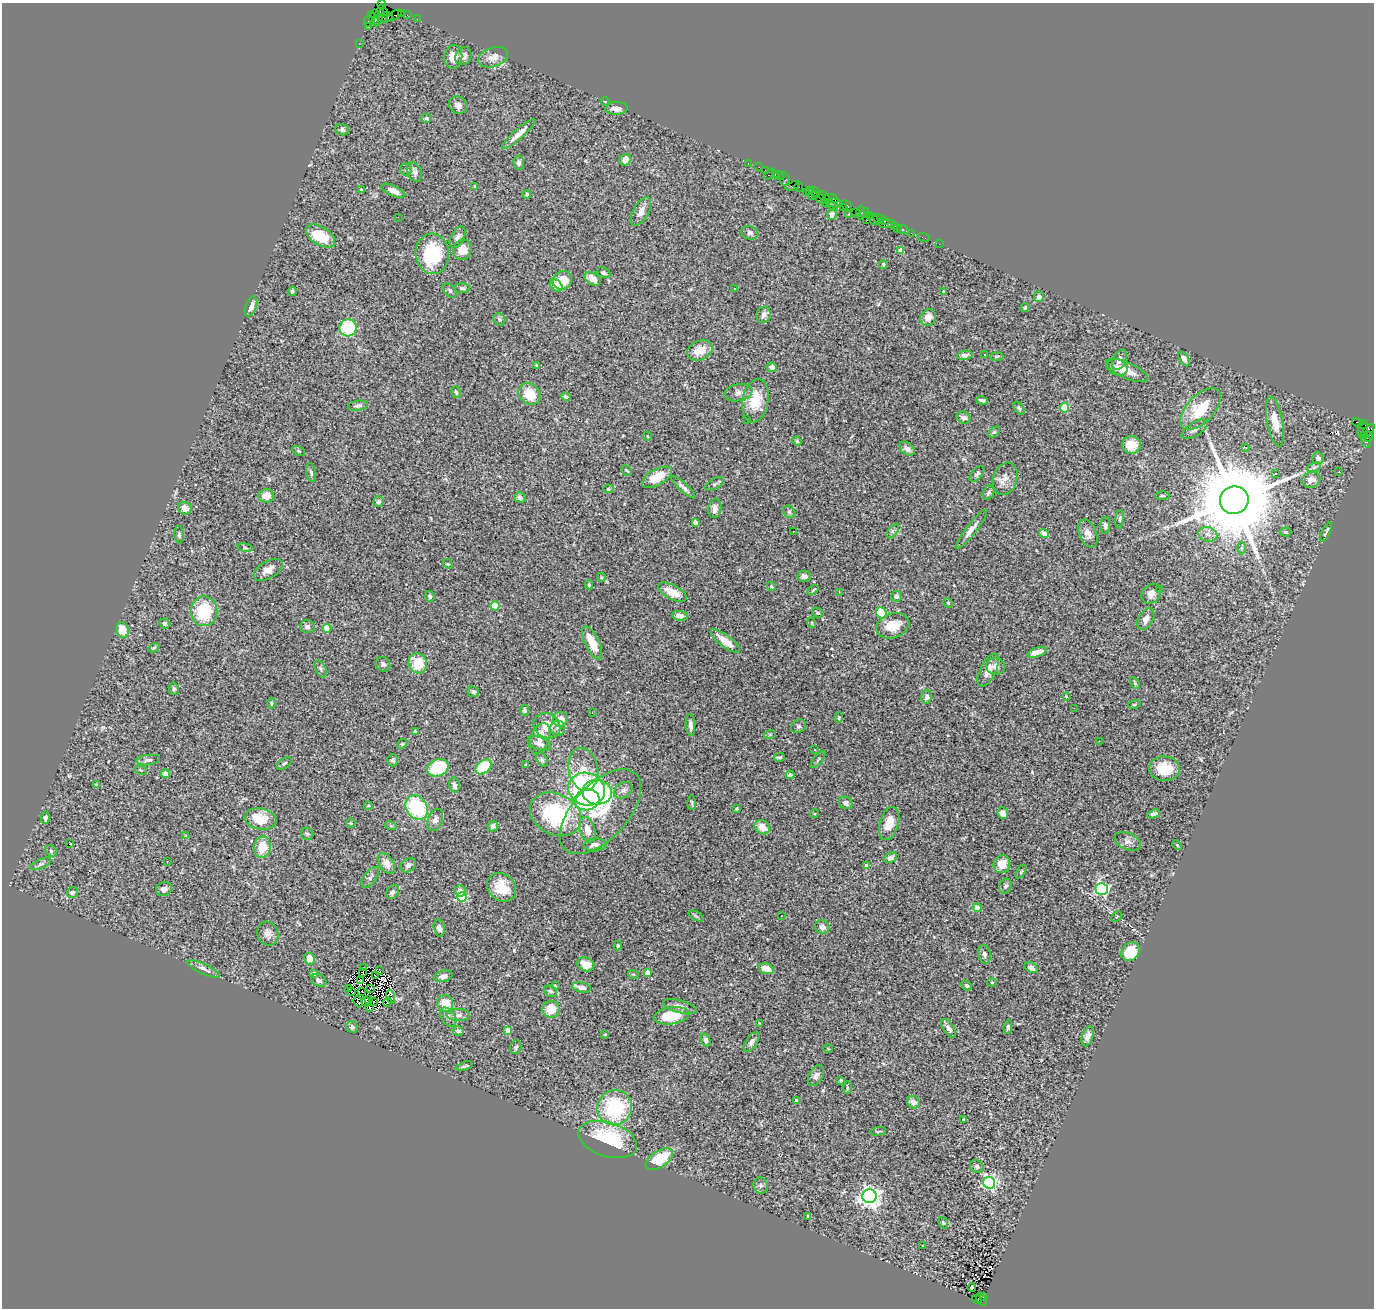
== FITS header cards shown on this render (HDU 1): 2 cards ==
NAXIS1  =                 1372
NAXIS2  =                 1306

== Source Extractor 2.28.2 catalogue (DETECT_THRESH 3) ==
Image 1372 x 1306 px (HDU 1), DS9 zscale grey, 1 PNG px = 1 image px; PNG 1376 x 1310 px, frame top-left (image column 1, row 1306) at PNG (2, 3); each listed source drawn as its Kron ellipse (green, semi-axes under 4 px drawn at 4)
Background 2.48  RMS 0.082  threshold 0.245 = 3 sigma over >= 5 px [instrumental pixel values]
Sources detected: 374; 4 with non-positive FLUX_AUTO (blend fragments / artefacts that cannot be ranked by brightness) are neither listed nor drawn; the other 370 listed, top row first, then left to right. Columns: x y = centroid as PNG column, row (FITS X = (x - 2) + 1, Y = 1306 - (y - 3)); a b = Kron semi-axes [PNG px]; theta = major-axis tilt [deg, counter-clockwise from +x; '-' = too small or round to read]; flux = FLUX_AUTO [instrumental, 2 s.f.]
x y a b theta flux
382 5 4 3 - 66
383 12 4 3 - 240
401 13 2 2 - 90
375 14 3 3 - 87
379 15 11 3 75 830
394 15 8 2 31 180
407 15 2 2 - 35
386 17 7 5 14 800
374 19 8 2 -58 390
417 19 2 2 - 57
368 21 5 3 - 170
368 26 2 2 - 89
359 44 2 2 - 44
463 56 9 7 59 34
453 57 12 9 83 59
493 57 15 9 19 45
605 101 4 3 - 3.7
458 105 9 8 - 35
616 108 11 6 3 36
426 118 5 4 - 7.7
342 130 7 5 -20 14
519 134 22 5 41 49
625 160 6 5 - 39
519 163 7 5 -86 17
748 163 2 2 - 44
759 167 2 2 - 38
406 169 6 6 - 12
766 170 3 2 - 110
414 172 10 7 -66 21
770 174 6 3 47 520
775 174 3 2 - 140
779 176 5 2 - 49
785 179 6 5 - 200
475 186 4 2 - 5
793 186 7 3 22 240
799 187 4 2 - 81
361 189 3 3 - 5.1
393 191 13 5 -25 42
810 191 3 3 - 150
806 192 4 3 - 89
814 192 6 4 -43 410
527 194 4 4 - 7.1
813 196 4 3 - 240
824 196 6 4 -29 460
819 198 8 3 -39 310
832 199 7 3 -21 430
825 203 3 2 - 100
834 203 6 4 -2 570
847 205 6 3 -41 460
832 206 6 3 -36 730
843 207 4 3 - 270
641 211 16 7 61 35
855 212 2 2 - 160
861 213 7 3 90 260
865 213 5 4 - 130
832 214 5 5 - 20
849 214 2 2 - 40
869 215 3 2 - 99
398 217 2 2 - 72
878 219 5 4 - 590
867 220 2 2 - 82
873 220 6 2 -46 220
884 221 4 3 - 95
887 224 8 3 4 440
895 226 3 2 - 44
897 229 2 2 - 34
903 230 6 3 -22 160
750 233 8 6 -14 16
911 233 2 2 - 75
320 236 16 9 -32 170
458 237 11 6 61 21
924 238 6 2 -19 45
939 244 2 2 - 34
463 250 10 9 - 64
901 251 4 4 - 48
432 254 20 16 -85 340
883 264 4 3 - 6.9
604 273 7 5 -25 12
593 279 9 5 -31 41
562 280 10 9 - 89
556 285 7 5 -41 64
462 288 7 4 -1 10
735 288 3 3 - 17
450 290 8 5 -50 14
292 291 5 3 - 10
944 291 3 2 - 5.2
1039 297 5 5 - 23
251 306 10 5 69 36
1025 308 4 3 - 5.5
764 315 8 7 - 20
928 318 9 7 55 36
499 319 6 5 - 11
348 328 8 8 - 260
700 350 13 9 23 83
985 354 3 3 - 14
965 355 8 4 8 23
997 356 7 3 2 7
1184 359 8 4 -59 20
1119 360 10 6 66 39
537 365 4 3 - 8.3
772 367 5 4 - 25
1117 367 11 8 -20 29
1127 370 23 8 -24 66
456 392 6 3 -74 7.7
738 393 14 8 10 31
530 394 12 9 -44 130
566 397 5 3 - 9.3
982 400 6 3 -17 10
755 401 22 13 80 130
358 406 10 5 8 14
1019 408 7 4 -54 8.3
1065 408 4 4 - 180
1200 409 26 13 47 190
963 418 7 5 -21 23
746 420 3 2 - 12
1275 422 25 8 -79 90
1356 422 5 3 - 680
1363 424 4 2 - 100
1195 429 14 6 33 26
1363 430 7 3 57 1000
994 432 7 4 42 8.3
1367 432 9 4 45 820
1365 435 4 2 - 260
647 436 4 3 - 3.2
1368 437 5 4 - 630
797 441 5 4 - 6.6
1366 441 6 4 -73 410
1131 445 9 9 - 83
1245 447 4 2 - 9.3
907 449 8 5 -36 26
299 451 7 4 -27 7.3
1318 458 6 6 - 20
1314 467 7 4 19 12
627 471 6 3 -48 5.7
1339 472 2 2 - 4
311 473 9 4 -79 15
1275 473 3 3 - 9.4
977 474 9 5 49 13
657 477 16 8 29 120
1005 479 16 12 73 51
1311 480 9 7 20 36
715 484 10 5 28 11
683 487 15 4 -42 22
608 489 5 4 - 6.3
988 493 7 5 63 12
1162 495 7 3 0 7.4
266 496 8 6 5 58
520 497 6 5 - 21
1234 500 14 14 - 87000
378 502 5 5 - 13
185 508 7 6 - 46
715 508 10 6 82 31
789 512 7 5 -46 11
1120 519 9 3 85 8.1
695 523 4 3 - 27
1105 526 8 5 86 13
971 529 24 5 52 41
793 531 2 2 - 5.6
893 531 8 4 53 12
1285 532 6 4 -5 10
1326 532 10 3 65 11
1044 533 5 4 - 41
1088 533 14 8 -67 42
1208 534 9 7 -19 26
179 535 9 5 -85 12
245 548 8 4 -9 8.4
1241 548 6 4 89 9.3
448 564 5 4 - 5.7
268 570 16 8 30 40
804 576 7 5 9 21
601 577 4 3 - 4.6
589 585 4 4 - 9.1
771 586 5 3 - 5.5
1159 589 3 2 - 4.9
813 590 6 3 36 6.1
672 592 15 7 -28 85
839 592 3 2 - 12
1151 594 11 8 51 38
430 596 5 4 - 10
896 596 5 5 - 16
948 603 5 4 - 5.2
495 606 4 4 - 160
204 611 15 13 89 280
817 613 6 4 -35 9.3
881 613 6 5 - 150
680 616 8 5 -8 30
1146 619 12 7 61 33
165 623 5 5 - 12
812 623 5 3 - 4.1
893 626 17 12 20 100
307 627 7 6 - 15
327 628 4 4 - 110
122 630 8 6 -75 99
725 641 18 6 -37 69
592 643 18 7 -64 110
154 648 5 4 - 7
1037 652 10 4 18 50
418 663 10 9 - 140
383 664 8 7 - 16
996 666 9 8 - 26
321 669 9 5 -62 13
988 670 18 8 64 47
1135 683 6 4 -62 7.8
174 689 6 5 - 9.9
473 692 6 5 - 13
1066 696 3 3 - 4.7
927 697 7 5 80 16
271 703 5 3 - 5.3
1134 704 6 4 18 7.4
1074 708 2 2 - 10
525 710 5 4 - 8.6
592 713 3 2 - 5.7
839 718 5 4 - 6.8
560 719 7 7 - 52
690 725 11 4 -86 23
547 726 14 12 -34 110
799 726 8 6 31 12
558 728 7 7 - 18
415 732 3 3 - 7.8
770 734 6 4 19 7.5
540 738 16 9 68 54
1099 741 2 2 - 3
402 744 5 4 - 6.7
539 744 12 6 -19 25
815 750 3 3 - 39
779 757 5 3 - 9.8
542 759 8 5 -64 10
818 759 10 3 50 8.5
148 760 12 5 7 17
393 760 6 5 - 13
284 763 8 4 36 11
526 764 4 3 - 3.8
483 767 9 6 39 240
438 768 11 8 23 320
583 769 22 14 -80 110
1164 769 15 12 -5 130
141 770 6 4 -27 6.8
165 774 4 4 - 45
790 775 4 4 - 21
96 784 4 3 - 5.1
454 785 8 5 -77 18
587 789 18 16 -18 720
623 790 10 7 37 22
597 792 15 12 -6 450
587 800 12 10 8 510
692 803 7 4 -88 8.3
846 803 7 6 - 16
368 806 4 3 - 4.4
417 807 13 10 -55 400
736 809 4 3 - 6
600 812 52 27 47 320
1003 813 6 5 - 43
555 814 27 20 -26 480
814 814 4 3 - 5.4
1153 814 7 4 21 14
45 818 6 4 87 15
261 819 16 10 -10 120
435 820 12 7 66 25
351 823 5 4 - 5.4
889 823 17 9 74 79
391 826 6 3 -18 5.8
493 826 5 5 - 16
762 827 8 6 -35 58
587 830 13 7 -73 58
307 834 6 6 - 11
186 836 4 4 - 5.3
1128 841 14 8 -23 29
69 844 3 3 - 46
595 845 11 6 4 30
1177 845 5 3 - 5.4
262 847 10 8 79 100
51 851 6 5 - 9.5
891 858 7 4 28 18
167 861 3 2 - 8.2
386 863 11 7 -57 38
41 864 11 5 23 15
1002 864 9 8 - 73
408 865 8 6 37 18
867 866 4 4 - 41
1021 872 8 3 57 6.3
370 877 12 6 54 17
1006 886 7 6 - 13
502 887 16 13 -43 100
164 889 8 7 - 27
1102 889 6 6 - 760
460 891 5 5 - 35
392 892 7 6 - 15
72 893 5 5 - 14
462 897 5 4 - 340
977 908 4 4 - 83
781 915 3 2 - 6.7
696 916 8 3 -32 7.4
1117 917 6 3 44 6.1
822 927 7 6 - 26
439 928 8 5 -76 26
268 933 12 10 -72 35
618 946 5 3 - 6.3
1130 952 10 8 44 130
984 954 9 6 -78 18
309 959 6 5 - 43
586 964 8 6 -22 70
1031 967 7 5 -28 26
364 968 4 2 - 5.6
204 969 18 5 -25 29
766 969 8 5 -17 56
380 971 3 2 - 4.2
363 972 3 2 - 2.3
314 973 4 3 - 13
648 973 4 4 - 57
633 974 5 3 - 4.4
376 976 3 2 - 4.5
443 976 9 5 16 25
319 980 8 6 -29 18
360 981 3 2 - 3.4
992 982 5 4 - 7.3
555 986 4 3 - 4.7
967 986 5 4 - 10
370 988 4 2 - 12
581 988 9 5 -11 25
348 989 3 2 - 8.4
362 991 2 2 - 5.9
550 991 7 5 -30 11
352 992 3 2 - 6.3
391 997 7 4 -73 19
369 999 2 2 - 6.6
358 1002 6 2 -69 1.2
366 1002 5 2 - 2.3
374 1002 3 2 - 4.8
387 1002 4 2 - 12
445 1004 8 8 - 79
680 1007 17 6 -15 39
369 1008 4 2 - 6.1
551 1009 8 8 - 96
458 1015 11 6 1 22
671 1016 18 8 9 180
448 1017 10 6 -57 22
760 1023 2 2 - 4
352 1027 6 5 - 20
1008 1027 7 4 84 10
948 1028 10 5 -57 24
508 1030 4 4 - 49
458 1031 5 4 - 14
605 1034 4 2 - 3.8
1088 1036 10 5 72 28
706 1040 6 4 -66 19
752 1042 11 5 55 24
516 1047 7 5 67 10
828 1049 5 3 - 5.1
465 1066 8 3 16 9.7
816 1076 11 7 61 27
840 1080 4 3 - 6.6
847 1088 6 3 89 6.2
796 1100 3 3 - 16
914 1102 6 6 - 33
615 1108 18 17 - 460
963 1119 4 3 - 9.5
878 1131 8 2 6 6.7
608 1139 30 17 -18 380
659 1159 15 8 33 210
977 1166 7 6 - 14
989 1183 6 6 - 930
761 1185 8 7 - 16
869 1196 7 7 - 3100
808 1216 3 2 - 5.1
943 1223 6 4 -69 7.5
923 1246 3 2 - 4.3
972 1287 4 3 - 22
983 1296 3 2 - 330
982 1299 7 3 -50 220
977 1300 5 3 - 530
At the frame edge (FLAGS 8, measured only in part): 1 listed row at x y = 382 5
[4 non-positive-flux detections neither listed nor drawn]